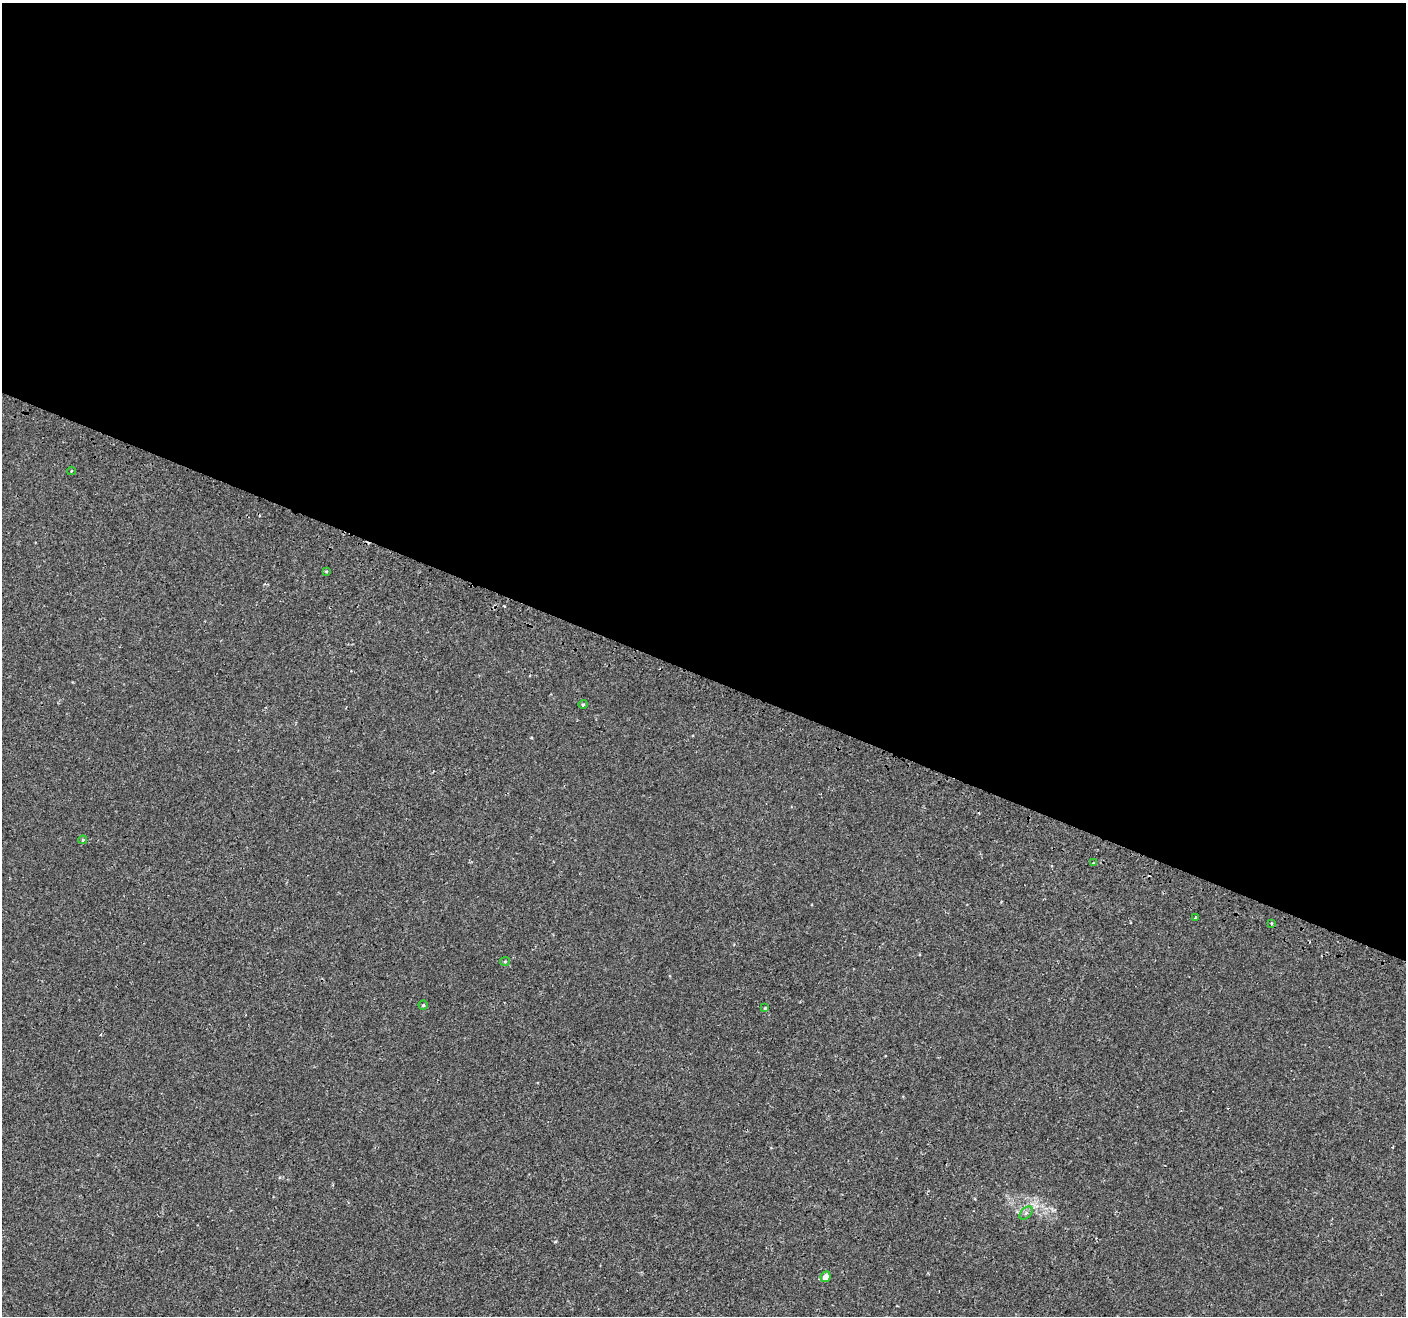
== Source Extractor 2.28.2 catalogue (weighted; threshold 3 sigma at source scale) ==
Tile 3 of 4 x 4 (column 3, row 1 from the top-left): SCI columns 2861-4264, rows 4202-5515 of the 5713 x 5842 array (HDU 1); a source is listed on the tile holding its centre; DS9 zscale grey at full resolution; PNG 1408 x 1318 px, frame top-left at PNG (2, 3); each listed source drawn as its Kron ellipse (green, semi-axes under 4 px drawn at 4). Shown black and unused: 51% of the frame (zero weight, under 2 of 3 exposures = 3% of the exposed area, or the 3 px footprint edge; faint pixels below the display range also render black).
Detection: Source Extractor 2.28.2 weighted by HDU 2 'WHT'; one run over the whole footprint, this tile lists its part. Background 9.13e-04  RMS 0.0031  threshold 0.0138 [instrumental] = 3 sigma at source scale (4.5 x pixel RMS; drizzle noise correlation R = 1.50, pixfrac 1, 0.0396/0.0396 arcsec/px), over >= 5 px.
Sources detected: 13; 1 cosmic-ray / hot-pixel residue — neither listed nor drawn; the other 12 listed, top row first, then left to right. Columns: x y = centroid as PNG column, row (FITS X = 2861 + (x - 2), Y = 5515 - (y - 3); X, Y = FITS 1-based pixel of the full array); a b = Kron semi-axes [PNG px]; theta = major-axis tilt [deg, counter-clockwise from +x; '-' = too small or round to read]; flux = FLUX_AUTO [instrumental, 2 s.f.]
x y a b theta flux
71 471 4 2 - 0.18
326 571 4 3 - 0.29
583 704 4 4 - 0.34
83 840 4 4 - 0.28
1094 863 3 3 - 1.6
1196 917 3 3 - 0.83
1272 923 3 3 - 0.53
505 961 5 4 - 0.33
423 1005 4 4 - 0.4
765 1008 4 3 - 0.28
1026 1213 8 5 45 0.72
825 1277 5 5 - 2.4